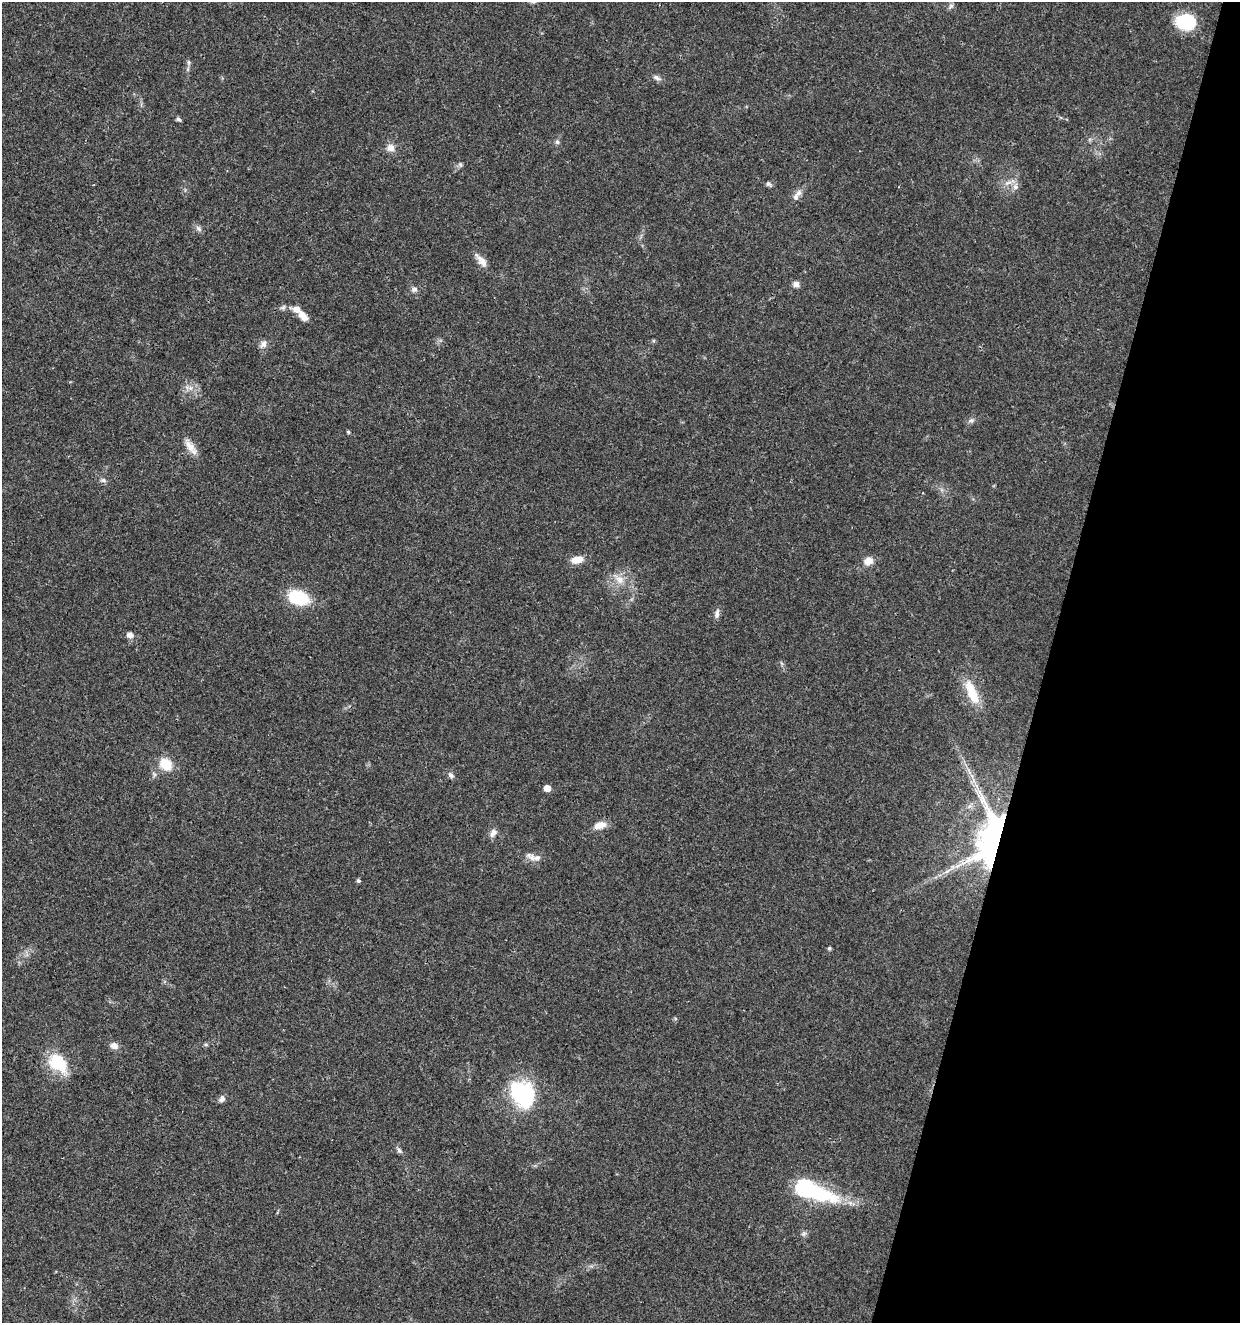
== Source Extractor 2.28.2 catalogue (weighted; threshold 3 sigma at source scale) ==
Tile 8 of 4 x 4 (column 4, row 2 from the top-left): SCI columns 4002-5239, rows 2645-3965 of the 5462 x 5297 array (HDU 1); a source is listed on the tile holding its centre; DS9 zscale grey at full resolution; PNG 1242 x 1325 px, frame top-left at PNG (2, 2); no overlay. Shown black and unused: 16% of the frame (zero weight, under 3 of 4 exposures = <1% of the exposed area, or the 3 px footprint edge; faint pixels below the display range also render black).
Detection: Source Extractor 2.28.2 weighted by HDU 2 'WHT'; one run over the whole footprint, this tile lists its part. Background 0.0181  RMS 0.002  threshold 0.00906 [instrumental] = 3 sigma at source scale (4.5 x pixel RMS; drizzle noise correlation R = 1.50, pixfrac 1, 0.0396/0.0396 arcsec/px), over >= 5 px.
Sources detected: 49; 2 inside a brighter listed object's ellipse — not listed separately; the other 47 listed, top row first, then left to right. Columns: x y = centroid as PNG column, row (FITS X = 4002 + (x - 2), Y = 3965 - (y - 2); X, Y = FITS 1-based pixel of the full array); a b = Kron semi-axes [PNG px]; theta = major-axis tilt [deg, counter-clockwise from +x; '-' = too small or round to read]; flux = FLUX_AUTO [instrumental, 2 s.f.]
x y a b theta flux
951 6 9 5 54 0.47
1186 22 18 14 -9 11
189 62 6 5 - 0.39
657 78 12 6 -30 0.75
178 119 5 4 - 0.58
557 142 6 6 - 0.48
391 148 9 8 - 1.5
460 165 7 5 -89 0.4
1008 183 12 5 23 1
769 184 9 5 -36 0.5
1015 187 8 8 - 0.89
798 193 11 7 52 1
198 229 10 6 -50 0.67
481 261 21 8 -49 1.7
796 284 8 7 - 0.99
414 289 8 7 - 0.71
303 316 14 8 -47 1.9
263 344 12 8 51 1
190 388 7 6 - 0.76
971 420 8 6 26 0.6
348 432 4 4 - 0.34
190 446 21 10 -53 2.1
103 480 9 6 -1 0.58
577 560 15 8 11 2.4
868 561 11 9 30 1.7
620 580 13 11 -40 2.2
298 598 23 15 -18 9.1
717 614 13 6 80 0.84
130 635 6 6 - 1.3
972 692 37 12 -66 5.4
166 764 14 12 -41 4.4
451 775 8 6 -50 0.66
547 788 5 5 - 1.7
600 825 16 9 14 2
493 833 12 8 58 1
993 839 40 20 84 75
537 858 13 8 -6 1.4
958 865 7 4 20 0.57
358 881 4 4 - 0.45
829 948 4 4 - 0.41
114 1046 10 8 -22 1.1
58 1063 28 19 -41 7.7
523 1094 25 20 -58 20
222 1099 8 7 - 0.82
399 1150 10 5 -52 0.55
807 1188 25 8 -22 40
804 1234 8 6 55 0.54
Overlapping masked pixels (flux is a lower limit): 1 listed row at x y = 993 839